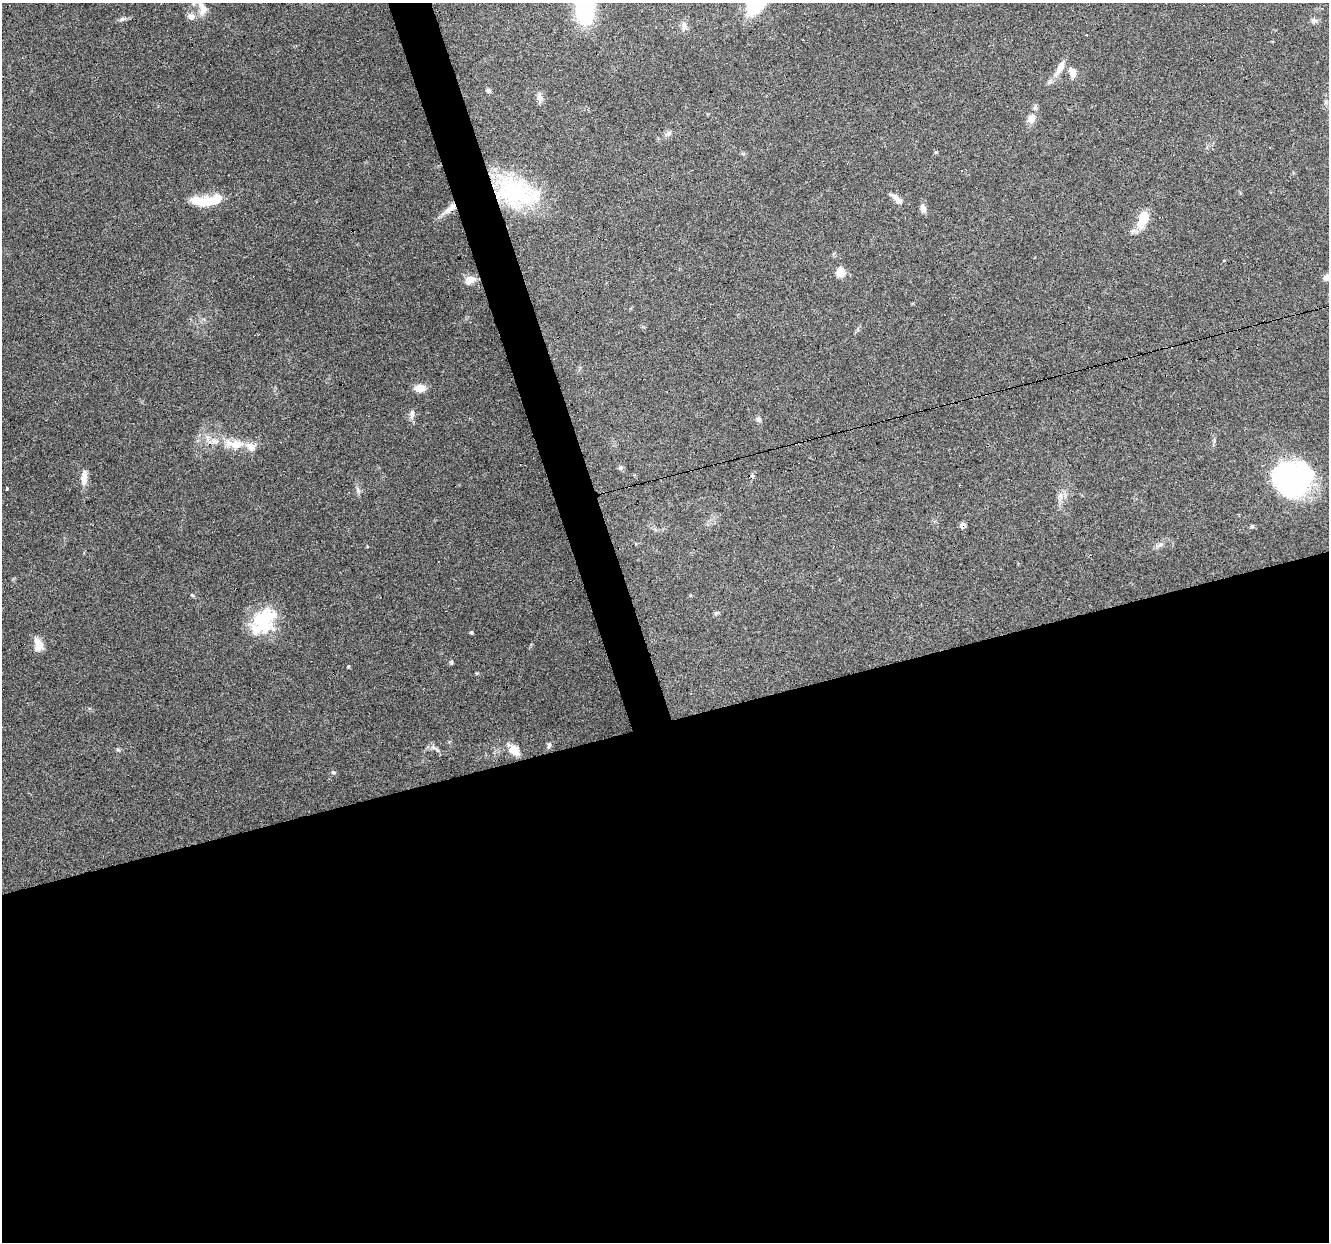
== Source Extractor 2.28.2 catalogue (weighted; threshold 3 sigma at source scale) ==
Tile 15 of 4 x 4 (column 3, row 4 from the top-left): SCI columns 2654-3980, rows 108-1347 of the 5306 x 5122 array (HDU 1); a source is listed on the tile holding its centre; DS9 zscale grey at full resolution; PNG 1331 x 1244 px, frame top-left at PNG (2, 3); no overlay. Shown black and unused: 44% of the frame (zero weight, under 3 of 6 exposures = <1% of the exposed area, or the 3 px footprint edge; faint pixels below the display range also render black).
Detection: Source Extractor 2.28.2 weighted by HDU 2 'WHT'; one run over the whole footprint, this tile lists its part. Background 0.0592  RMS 0.004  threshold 0.0164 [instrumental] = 3 sigma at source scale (4.09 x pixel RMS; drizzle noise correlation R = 1.36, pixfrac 0.8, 0.0396/0.0396 arcsec/px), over >= 5 px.
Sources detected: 57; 1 inside a brighter object's white glare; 8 cosmic-ray / hot-pixel residue — not listed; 3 inside a brighter listed object's ellipse — not listed separately; the other 45 listed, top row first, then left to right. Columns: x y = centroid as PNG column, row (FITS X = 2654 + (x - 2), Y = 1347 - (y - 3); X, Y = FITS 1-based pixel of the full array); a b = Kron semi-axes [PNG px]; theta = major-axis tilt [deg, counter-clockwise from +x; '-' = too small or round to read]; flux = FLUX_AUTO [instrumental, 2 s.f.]
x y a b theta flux
757 4 25 17 58 20
585 7 23 13 -87 57
203 9 20 12 -76 4.3
191 17 10 8 -3 2.1
122 19 12 4 20 1.1
1314 20 9 6 -25 1.2
684 26 14 6 86 1.7
1060 67 23 8 62 4.1
1072 73 16 9 -76 2.8
488 91 6 5 - 0.84
540 98 10 9 - 1.9
1326 102 6 5 - 0.61
1031 119 12 10 78 3.1
669 133 9 5 28 1.1
936 152 5 3 - 0.34
514 191 48 32 -28 42
897 199 19 6 -43 2.6
207 201 35 11 4 14
450 208 21 8 40 3.8
923 208 10 7 -71 1.9
1143 219 18 10 70 8.7
840 272 11 9 82 3.7
470 280 12 8 21 3.7
420 388 11 8 1 4.3
412 414 15 6 83 1.7
758 419 7 7 - 1.1
214 441 12 7 -1 2.6
236 444 19 12 10 5.8
620 468 7 4 39 0.77
84 478 21 7 85 3.2
1292 482 47 33 -54 54
7 489 3 3 - 1.3
358 490 11 5 -72 1.2
1060 495 10 6 62 1.7
1252 526 6 5 - 0.56
1160 545 9 4 19 0.91
192 595 5 4 - 0.43
263 621 37 24 49 19
471 633 4 3 - 0.47
38 645 17 10 -77 4.2
451 662 5 5 - 0.63
549 745 10 5 73 0.91
435 749 18 4 -32 1.4
514 750 12 9 -46 5.6
333 772 6 5 - 0.74
Overlapping masked pixels (flux is a lower limit): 2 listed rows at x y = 514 191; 450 208
Isophote crosses this tile's border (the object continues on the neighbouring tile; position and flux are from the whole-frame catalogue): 2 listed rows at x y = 757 4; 585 7
Unlisted compact peaks at least as high as the median listed source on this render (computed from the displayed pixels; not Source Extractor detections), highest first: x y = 348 667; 477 673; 118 750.